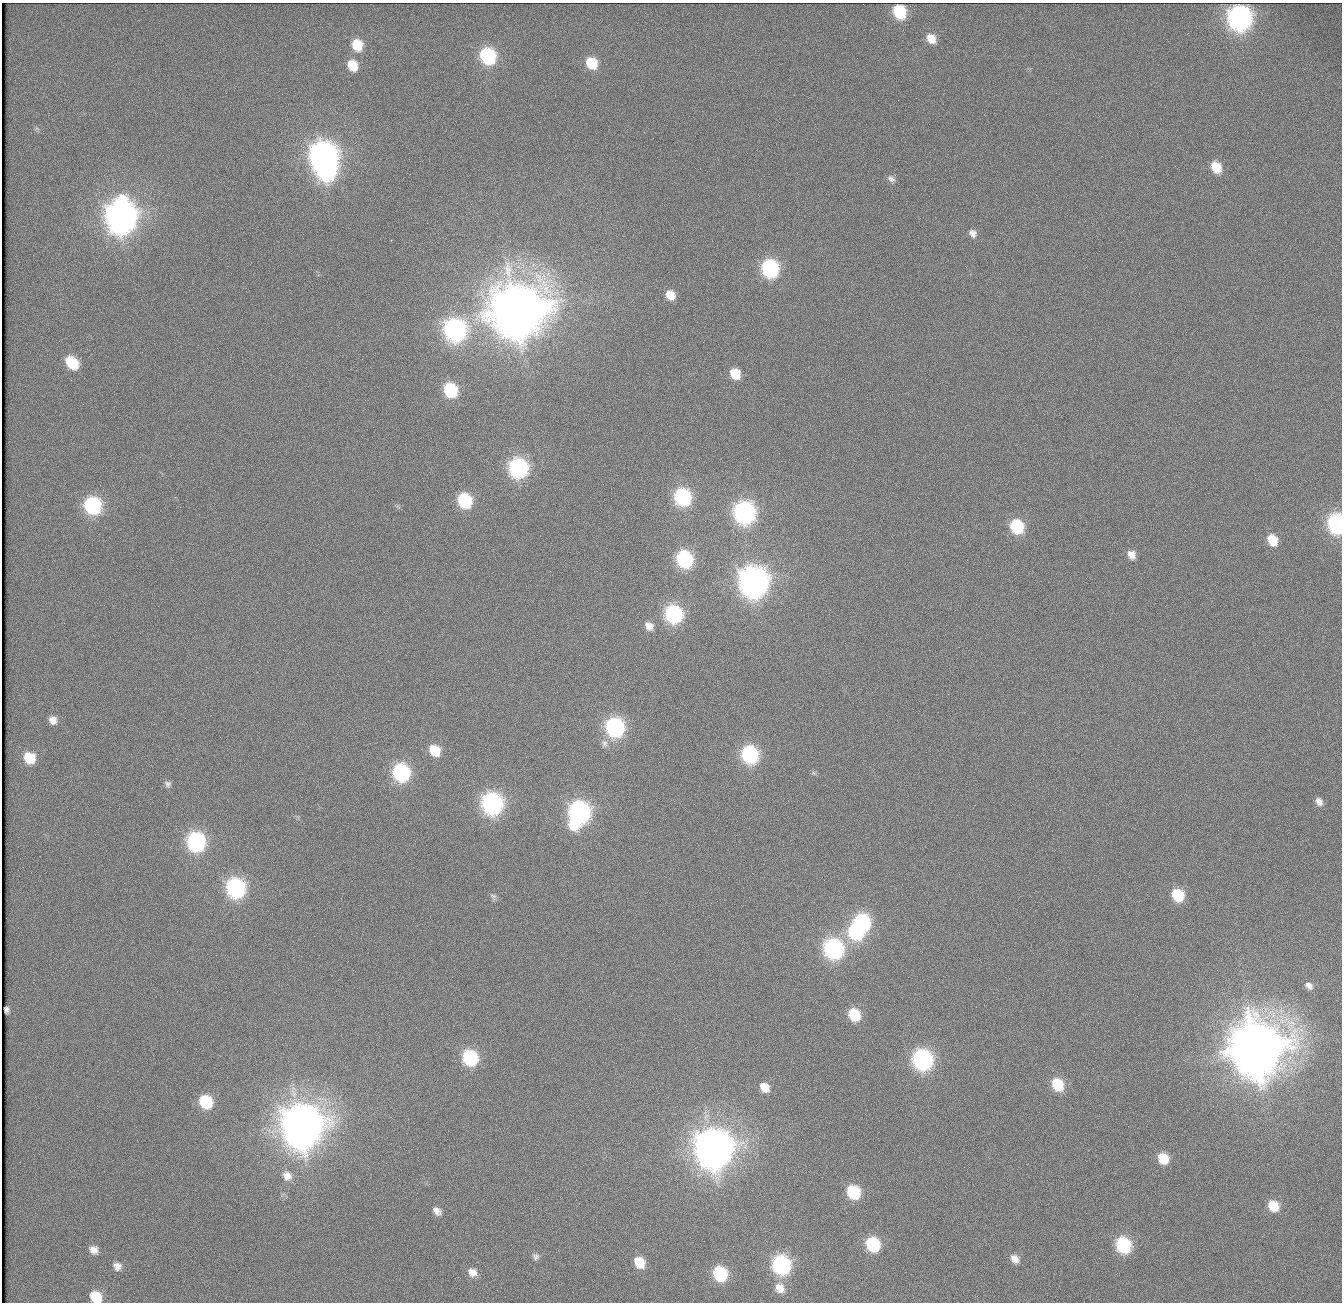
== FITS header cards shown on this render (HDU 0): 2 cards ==
NAXIS1  =                 1340          /
NAXIS2  =                 1300          /

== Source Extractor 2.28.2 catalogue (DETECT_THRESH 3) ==
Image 1340 x 1300 px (HDU 0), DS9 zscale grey, 1 PNG px = 1 image px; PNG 1344 x 1304 px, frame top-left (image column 1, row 1300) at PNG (2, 3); no overlay
Background 110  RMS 2.7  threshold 8.17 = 3 sigma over >= 5 px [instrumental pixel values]
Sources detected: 82; all 82 listed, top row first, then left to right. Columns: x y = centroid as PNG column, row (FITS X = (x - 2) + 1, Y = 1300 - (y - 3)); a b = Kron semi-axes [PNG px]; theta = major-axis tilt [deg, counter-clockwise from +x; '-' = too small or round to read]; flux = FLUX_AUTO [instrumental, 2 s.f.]
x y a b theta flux
899 12 10 8 -58 1.3e+04
1239 18 12 11 - 1.1e+05
931 39 10 8 -50 2.5e+03
357 45 11 9 -63 5.6e+03
488 56 11 9 -60 2.5e+04
591 63 11 9 -57 6.2e+03
352 65 11 9 -59 4.2e+03
323 156 13 12 - 2.0e+05
1216 167 11 9 -54 4.7e+03
326 171 12 11 - 4.8e+04
891 179 11 7 -38 7.9e+02
121 217 15 13 -82 3.1e+05
973 233 11 9 -57 1.1e+03
391 240 3 2 - 4.5e+02
770 268 11 10 - 3.5e+04
670 295 12 10 -49 3.1e+03
517 311 17 17 - 1.7e+06
455 330 12 11 - 7.7e+04
72 363 13 9 -43 7.6e+03
735 374 13 10 -59 4.7e+03
450 390 10 9 - 1.4e+04
518 468 12 10 -59 4.9e+04
682 497 11 10 - 3.3e+04
464 501 11 9 -58 1.6e+04
93 505 11 10 - 3.2e+04
398 506 9 6 -55 4.8e+02
744 513 12 11 - 7.6e+04
1337 524 12 9 -74 5.0e+04
1017 526 12 10 -52 1.4e+04
1272 540 13 10 -59 4.6e+03
1131 555 13 10 -54 1.9e+03
684 559 11 9 -56 3.1e+04
753 582 14 12 -67 2.4e+05
673 614 11 10 - 3.7e+04
649 626 9 7 -43 1.3e+03
53 720 11 10 - 1.5e+03
615 727 12 10 -55 4.6e+04
604 743 10 8 -55 8.6e+02
434 751 12 10 -51 4.8e+03
749 755 11 10 - 3.1e+04
29 758 11 10 - 6.5e+03
401 772 12 10 -57 3.5e+04
814 773 6 4 -70 2.2e+02
168 784 11 10 - 8.8e+02
1319 801 11 9 -53 1.4e+03
492 804 12 11 - 7.1e+04
579 813 15 12 78 7.7e+04
196 842 12 11 - 4.5e+04
235 888 12 11 - 4.9e+04
1178 895 12 10 -53 8.5e+03
493 897 13 8 -64 1.0e+03
862 922 11 10 - 2.6e+04
856 932 12 10 -51 2.0e+04
833 949 12 10 -54 5.2e+04
1309 986 10 7 -37 1.0e+03
6 1010 6 4 -82 5.2e+02
854 1015 10 8 -54 6.8e+03
1257 1050 18 17 - 1.6e+06
470 1058 11 9 -47 2.0e+04
922 1060 12 11 - 5.9e+04
1058 1085 14 11 -54 7.8e+03
764 1087 10 7 -49 2.2e+03
206 1102 11 9 -48 1.0e+04
302 1126 16 15 - 8.2e+05
714 1149 15 14 - 6.1e+05
1163 1158 13 11 -57 5.1e+03
287 1176 14 12 -48 1.9e+03
853 1192 11 9 -55 1.1e+04
1273 1206 13 11 -56 4.8e+03
437 1211 8 5 -48 9.5e+02
873 1244 11 9 -54 1.4e+04
1123 1245 12 10 -58 2.0e+04
94 1250 11 9 -31 1.5e+03
536 1257 7 6 - 4.8e+02
1015 1259 14 11 -42 2.1e+03
639 1262 10 8 -54 3.9e+03
781 1265 12 10 -60 4.3e+04
117 1266 11 10 - 1.3e+03
472 1272 8 7 - 1.2e+03
720 1274 11 9 -56 1.5e+04
780 1288 13 11 -49 2.1e+03
96 1297 11 9 -41 5.0e+03
At the frame edge (FLAGS 8, measured only in part): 2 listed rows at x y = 1337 524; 96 1297